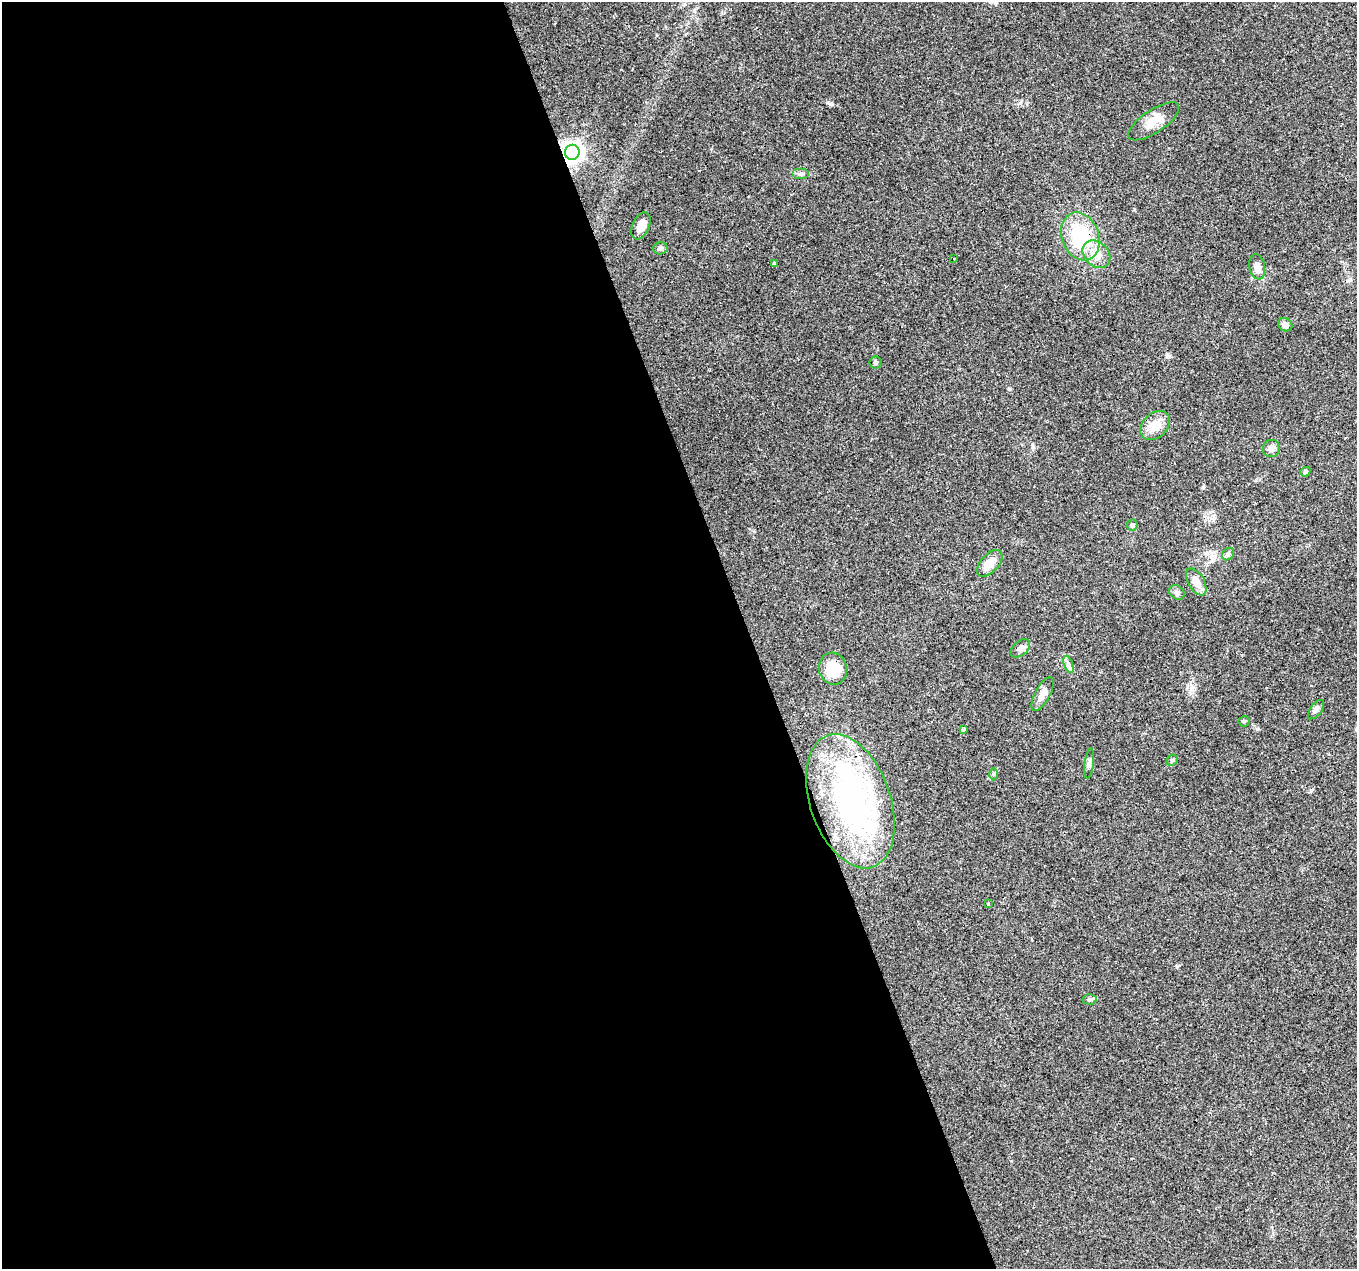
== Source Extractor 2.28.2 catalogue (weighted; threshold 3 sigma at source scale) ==
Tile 9 of 4 x 4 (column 1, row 3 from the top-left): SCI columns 1-1355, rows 1386-2652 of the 5419 x 5248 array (HDU 1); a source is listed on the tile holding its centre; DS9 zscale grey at full resolution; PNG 1359 x 1271 px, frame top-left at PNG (2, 2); each listed source drawn as its Kron ellipse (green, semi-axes under 4 px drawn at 4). Shown black and unused: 55% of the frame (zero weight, under 3 of 4 exposures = <1% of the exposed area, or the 3 px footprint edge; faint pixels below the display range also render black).
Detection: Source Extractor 2.28.2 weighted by HDU 2 'WHT'; one run over the whole footprint, this tile lists its part. Background 0.101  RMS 0.0064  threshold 0.0288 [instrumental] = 3 sigma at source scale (4.5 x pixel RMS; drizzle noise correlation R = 1.50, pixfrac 1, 0.0396/0.0396 arcsec/px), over >= 5 px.
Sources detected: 42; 3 inside a brighter object's white glare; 4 cosmic-ray / hot-pixel residue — neither listed nor drawn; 2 inside a brighter listed object's ellipse — not listed separately; the other 33 listed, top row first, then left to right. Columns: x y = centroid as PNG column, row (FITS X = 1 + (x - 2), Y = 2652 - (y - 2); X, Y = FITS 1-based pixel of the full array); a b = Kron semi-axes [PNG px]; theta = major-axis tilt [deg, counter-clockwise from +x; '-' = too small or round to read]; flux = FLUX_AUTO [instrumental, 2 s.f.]
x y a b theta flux
1154 121 29 11 33 10
572 152 7 7 - 380
801 174 8 5 0 1.7
641 226 14 8 66 6
1080 236 24 18 -70 40
660 248 7 6 - 1.9
1096 254 15 12 -45 8
954 258 3 2 - 0.73
774 263 3 3 - 3.6
1257 267 13 7 -79 4.4
1285 325 7 6 - 3.2
876 362 6 6 - 1.2
1155 425 17 12 42 10
1271 448 9 8 - 3.3
1305 472 5 4 - 1.1
1132 525 5 5 - 0.94
1228 554 7 5 46 1.4
990 563 16 9 47 11
1196 582 15 8 -60 6
1177 593 8 6 -39 2.1
1020 648 11 7 41 2.5
1068 664 9 4 -71 1.8
833 669 16 14 -71 20
1042 694 19 7 62 5.4
1316 710 11 5 53 2
1244 721 5 5 - 0.97
963 729 4 3 - 6.1
1172 760 6 5 - 1
1089 763 15 4 82 2
993 774 6 4 -89 0.87
850 801 69 40 -71 120
988 904 3 3 - 0.92
1089 999 7 5 -2 1.2
Overlapping masked pixels (flux is a lower limit): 2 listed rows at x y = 572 152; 1080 236
Unlisted compact peaks at least as high as the median listed source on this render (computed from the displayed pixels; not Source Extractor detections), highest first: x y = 832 104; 1203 487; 1311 790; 1257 729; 1167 355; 1177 966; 1009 389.